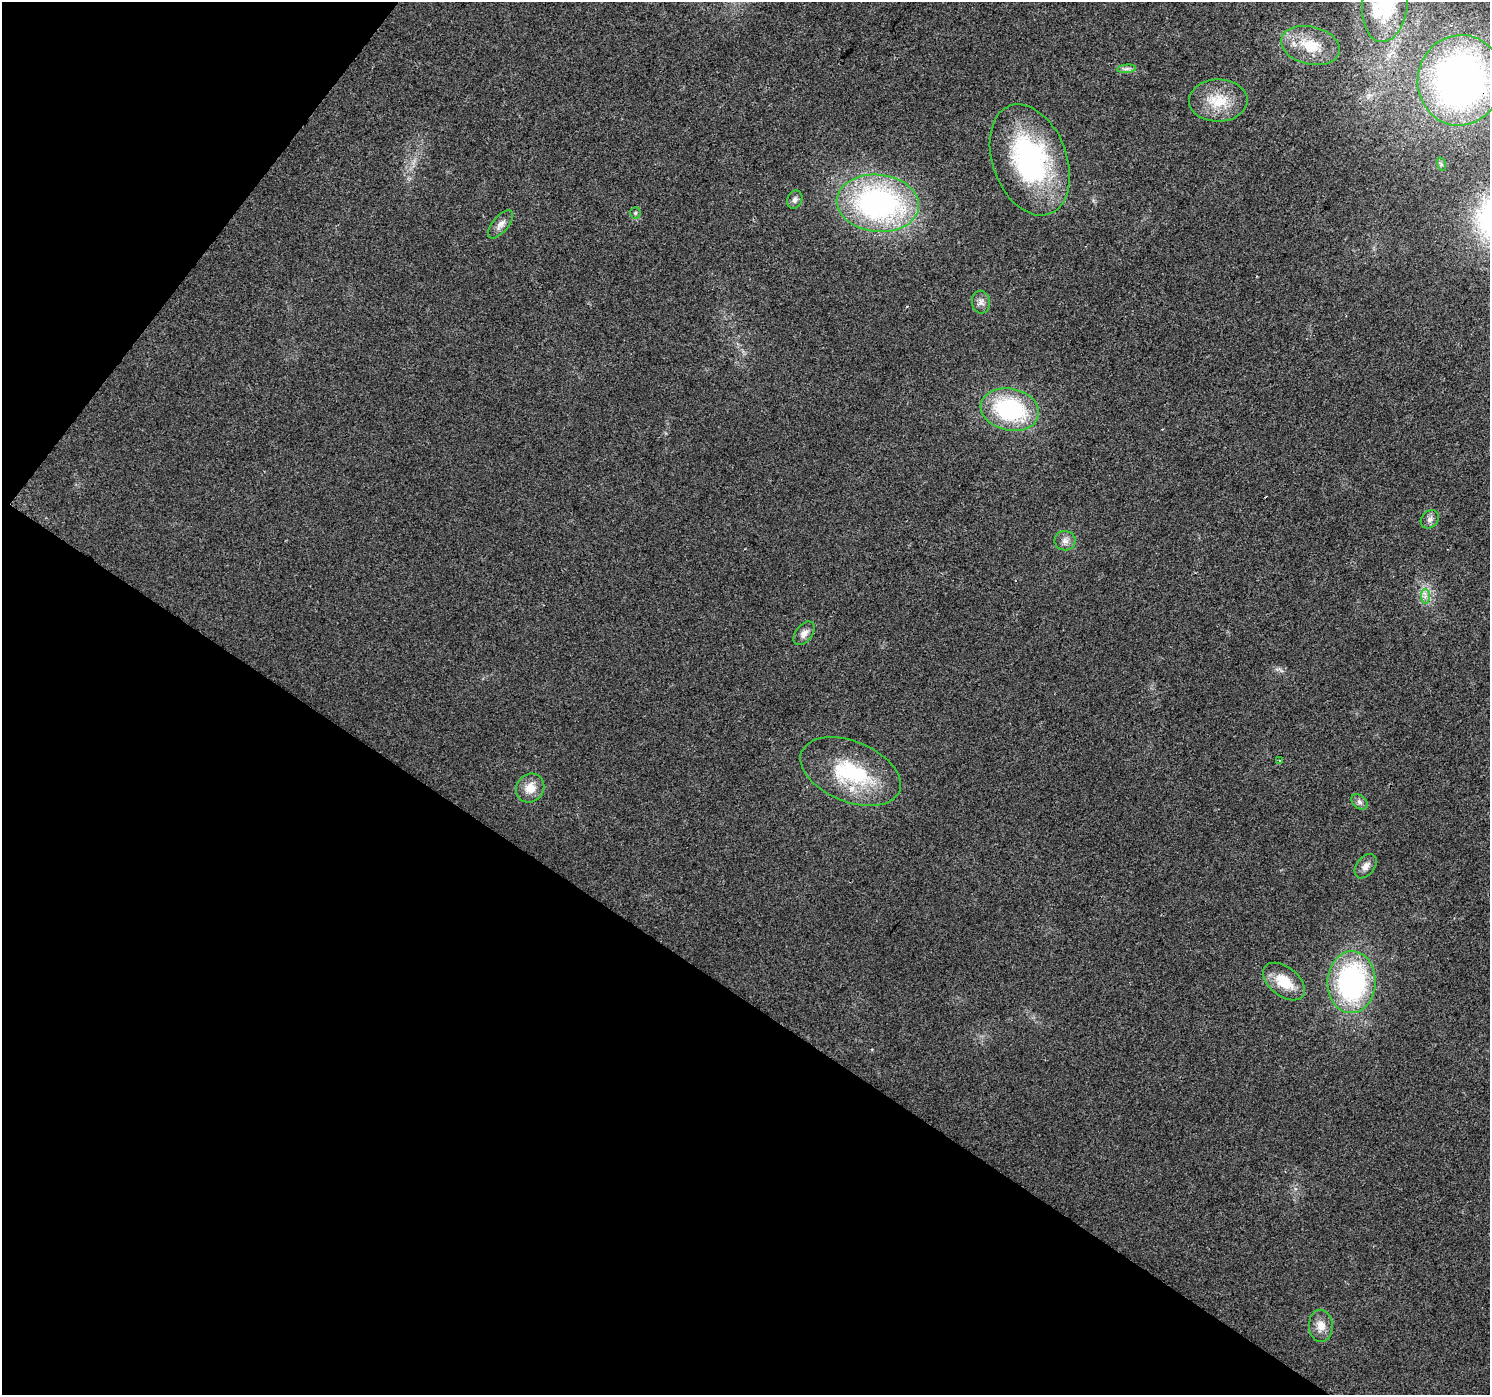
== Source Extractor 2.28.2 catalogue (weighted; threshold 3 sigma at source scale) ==
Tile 9 of 4 x 4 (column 1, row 3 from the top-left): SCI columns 6-1493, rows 1642-3034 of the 5956 x 6001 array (HDU 1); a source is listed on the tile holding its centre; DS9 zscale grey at full resolution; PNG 1492 x 1397 px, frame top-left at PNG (2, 2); each listed source drawn as its Kron ellipse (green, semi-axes under 4 px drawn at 4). Shown black and unused: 34% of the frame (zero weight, under 2 of 3 exposures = <1% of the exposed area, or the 3 px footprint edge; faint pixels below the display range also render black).
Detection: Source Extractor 2.28.2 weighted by HDU 2 'WHT'; one run over the whole footprint, this tile lists its part. Background 0.0239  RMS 0.0061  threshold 0.0275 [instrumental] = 3 sigma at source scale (4.5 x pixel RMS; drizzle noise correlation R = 1.50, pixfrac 1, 0.0396/0.0396 arcsec/px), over >= 5 px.
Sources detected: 28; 2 inside a brighter object's white glare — neither listed nor drawn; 1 inside a brighter listed object's ellipse — not listed separately; the other 25 listed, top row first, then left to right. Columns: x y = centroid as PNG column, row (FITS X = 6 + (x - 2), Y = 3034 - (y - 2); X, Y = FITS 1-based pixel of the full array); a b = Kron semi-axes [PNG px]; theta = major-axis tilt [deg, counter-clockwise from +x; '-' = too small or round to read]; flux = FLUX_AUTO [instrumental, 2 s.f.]
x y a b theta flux
1385 3 39 22 83 50
1310 45 30 19 -13 19
1127 69 9 4 6 1.8
1460 80 45 42 78 280
1218 101 29 21 1 19
1030 160 58 37 -70 110
1441 164 7 4 -72 0.97
795 200 9 7 67 2.2
878 203 41 28 -6 160
635 213 5 5 - 0.92
501 224 17 8 50 4
981 302 11 9 -81 3.3
1010 410 29 21 -12 66
1430 519 10 8 46 2.9
1065 541 10 9 - 3.5
1425 596 7 4 -88 2
804 633 13 8 52 4.3
1280 761 4 3 - 1.2
851 772 53 30 -22 52
530 788 15 13 48 8.3
1359 802 9 6 -41 2
1366 866 14 9 52 4
1284 982 24 14 -38 17
1352 982 31 24 88 120
1321 1326 16 12 -87 6.4
Overlapping masked pixels (flux is a lower limit): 1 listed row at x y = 1460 80
Isophote crosses this tile's border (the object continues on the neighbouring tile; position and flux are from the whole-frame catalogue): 1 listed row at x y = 1385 3